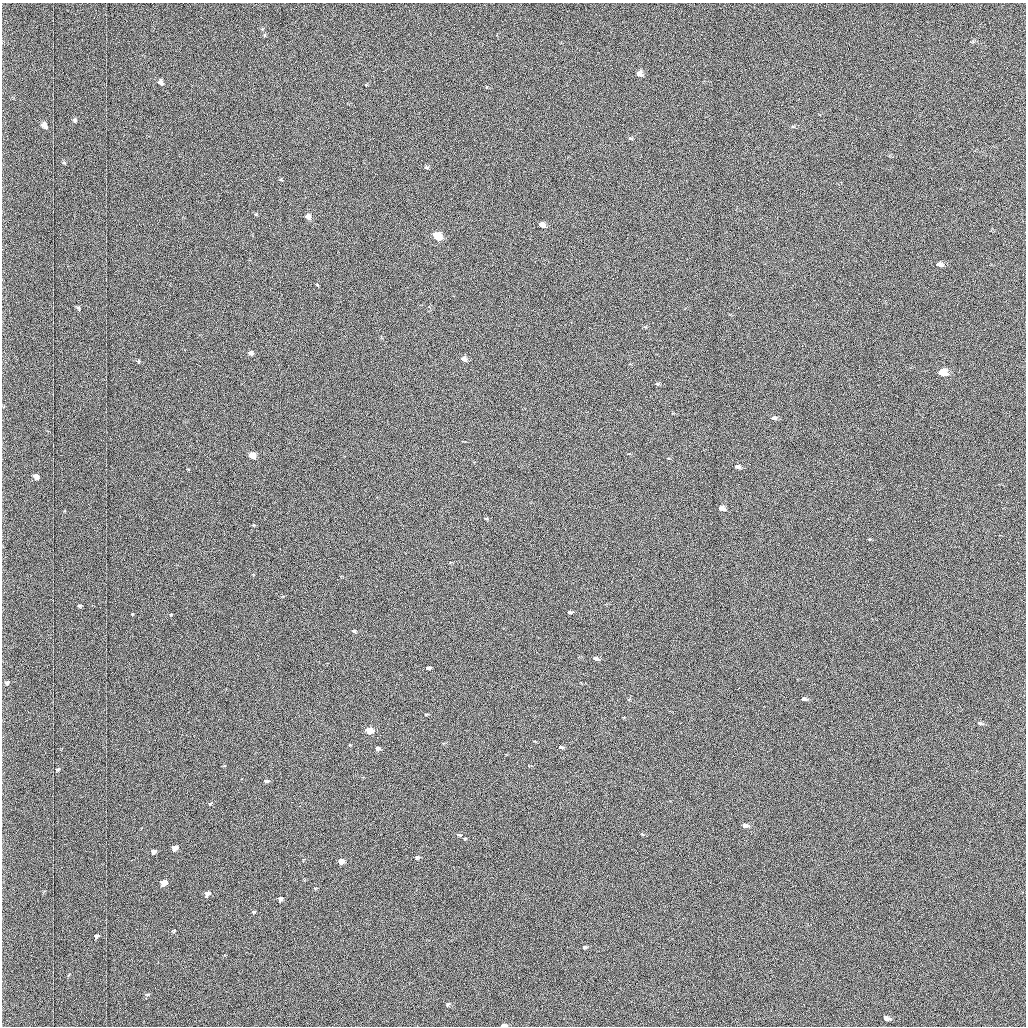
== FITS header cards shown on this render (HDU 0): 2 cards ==
NAXIS1  =                 1024 /fastest changing axis
NAXIS2  =                 1024 /next to fastest changing axis

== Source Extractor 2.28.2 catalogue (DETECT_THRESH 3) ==
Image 1024 x 1024 px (HDU 0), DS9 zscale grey, 1 PNG px = 1 image px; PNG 1028 x 1028 px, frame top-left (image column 1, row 1024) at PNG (2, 3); no overlay
Background 1030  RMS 5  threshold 15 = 3 sigma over >= 5 px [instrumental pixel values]
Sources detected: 62; all 62 listed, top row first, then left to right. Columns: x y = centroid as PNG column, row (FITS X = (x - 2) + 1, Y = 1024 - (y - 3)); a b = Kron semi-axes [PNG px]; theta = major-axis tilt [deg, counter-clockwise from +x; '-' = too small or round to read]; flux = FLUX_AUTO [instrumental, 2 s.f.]
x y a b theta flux
262 29 4 4 - 340
639 73 5 5 - 2000
161 82 7 5 -66 2000
75 120 7 5 -72 760
45 126 7 6 - 2800
630 138 5 4 - 350
64 163 5 4 - 440
426 167 5 4 - 530
281 180 4 3 - 300
256 214 4 4 - 320
308 217 5 4 - 2800
542 225 5 4 - 3600
438 236 6 5 - 18000
939 264 7 5 -1 1500
317 285 4 3 - 250
78 308 6 4 -41 610
251 353 4 4 - 1200
464 359 5 4 - 2500
139 361 6 5 - 500
941 372 6 5 - 9900
657 384 5 4 - 470
774 418 6 4 -5 940
253 455 5 4 - 8300
737 467 6 4 -9 1200
36 477 5 5 - 2300
721 508 5 4 - 4800
486 518 5 3 - 360
253 525 5 4 - 380
80 606 5 4 - 470
570 612 4 3 - 640
132 614 4 3 - 240
171 614 4 4 - 330
354 631 4 3 - 580
595 658 5 3 - 1500
428 668 4 3 - 740
7 683 7 6 - 950
804 699 5 3 - 1200
426 714 5 3 - 260
980 723 8 4 -15 550
369 731 5 4 - 11000
561 747 5 3 - 760
377 748 4 4 - 1300
58 769 6 4 27 610
266 781 7 5 4 820
210 803 6 4 20 480
745 825 5 4 - 1500
459 835 5 4 - 390
175 848 6 4 35 2600
154 851 6 5 - 1300
417 857 6 5 - 850
341 861 5 5 - 3400
164 883 6 5 - 6200
207 893 6 5 - 2300
280 899 6 5 - 1100
254 912 5 4 - 440
174 931 7 3 9 360
97 936 6 5 - 810
585 947 6 4 -10 480
147 994 7 3 9 410
447 1004 7 5 40 580
886 1018 6 4 -27 1200
503 1025 5 3 - 1500
At the frame edge (FLAGS 8, measured only in part): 1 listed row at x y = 503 1025

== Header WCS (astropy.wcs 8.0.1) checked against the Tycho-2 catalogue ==
Header WCS as astropy/WCSLIB reads it (applying the file's SIP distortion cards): RA---TAN-SIP/DEC--TAN-SIP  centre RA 03:06:50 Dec +48:56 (46.71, +48.94 deg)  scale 1.67 arcsec/px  FOV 28.5' x 28.6'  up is -179 deg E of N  parity flipped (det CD > 0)
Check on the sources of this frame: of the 60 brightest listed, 21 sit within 2.5 arcsec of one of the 34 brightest Tycho-2 stars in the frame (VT <= 12.17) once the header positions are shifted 0.27 arcsec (0.26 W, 0.07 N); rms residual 1.09 arcsec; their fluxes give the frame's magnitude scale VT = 19.67 - 2.5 log10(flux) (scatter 0.25 mag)
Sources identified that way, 21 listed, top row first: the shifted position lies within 2.5 arcsec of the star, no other Tycho-2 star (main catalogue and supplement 1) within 5.0 arcsec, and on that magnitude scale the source's flux lands within +1.5 / -3 mag of the star's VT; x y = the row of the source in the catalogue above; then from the Tycho-2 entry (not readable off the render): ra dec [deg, ICRS J2000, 3 dp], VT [Tycho-2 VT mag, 2 dp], TYC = Tycho-2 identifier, HIP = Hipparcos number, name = IAU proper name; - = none
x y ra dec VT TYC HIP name
639 73 46.616 +48.736 11.76 3314-1619-1 - -
45 126 47.035 +48.756 11.63 3318-1002-1 - -
308 217 46.851 +48.800 10.96 3318-412-1 - -
542 225 46.686 +48.806 10.73 3318-1207-1 - -
438 236 46.759 +48.810 9.54 3318-20-1 - -
939 264 46.407 +48.826 11.40 3318-1121-1 - -
251 353 46.893 +48.863 11.43 3318-844-1 - -
941 372 46.405 +48.876 9.33 3318-744-1 - -
774 418 46.524 +48.896 11.94 3318-478-1 - -
253 455 46.892 +48.911 10.59 3318-510-1 - -
36 477 47.045 +48.919 11.50 3318-988-1 - -
721 508 46.562 +48.938 10.40 3318-18-1 - -
804 699 46.505 +49.027 11.73 3318-502-1 - -
369 731 46.813 +49.039 9.70 3318-216-1 - -
745 825 46.548 +49.085 12.06 3318-1128-1 - -
175 848 46.952 +49.092 11.30 3318-80-1 - -
341 861 46.834 +49.100 10.69 3318-1528-1 - -
164 883 46.960 +49.108 10.19 3318-1062-1 - -
207 893 46.930 +49.114 11.35 3318-390-1 - -
280 899 46.878 +49.117 12.15 3318-918-1 - -
503 1025 46.721 +49.177 11.40 3318-150-1 - -